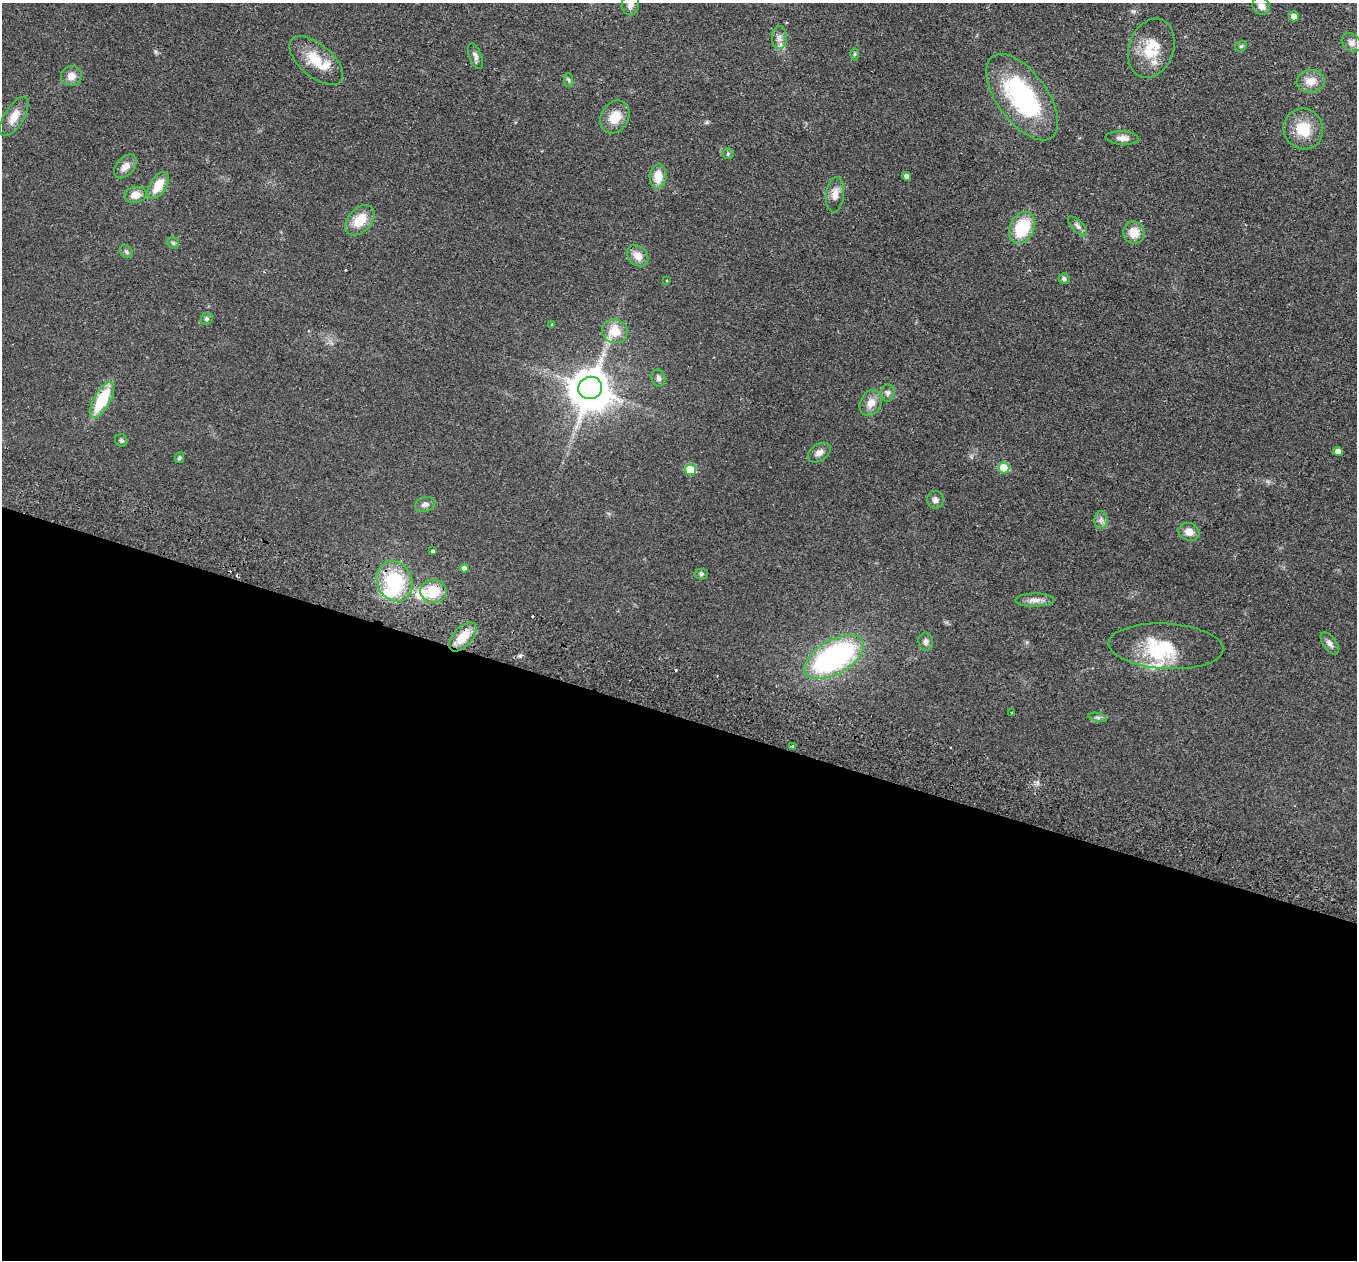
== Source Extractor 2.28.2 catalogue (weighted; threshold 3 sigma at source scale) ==
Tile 14 of 4 x 4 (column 2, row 4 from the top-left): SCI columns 1378-2732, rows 320-1577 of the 5464 x 5543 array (HDU 1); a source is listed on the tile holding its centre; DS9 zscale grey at full resolution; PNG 1359 x 1262 px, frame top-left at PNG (2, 3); each listed source drawn as its Kron ellipse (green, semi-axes under 4 px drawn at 4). Shown black and unused: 43% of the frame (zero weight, under 2 of 3 exposures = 3% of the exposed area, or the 3 px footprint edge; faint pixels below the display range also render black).
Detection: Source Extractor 2.28.2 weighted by HDU 2 'WHT'; one run over the whole footprint, this tile lists its part. Background 0.114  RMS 0.011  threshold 0.0476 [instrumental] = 3 sigma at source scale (4.5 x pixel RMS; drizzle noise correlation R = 1.50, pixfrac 1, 0.05/0.05 arcsec/px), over >= 5 px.
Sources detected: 76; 3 inside a brighter object's white glare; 4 cosmic-ray / hot-pixel residue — neither listed nor drawn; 3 inside a brighter listed object's ellipse — not listed separately; the other 66 listed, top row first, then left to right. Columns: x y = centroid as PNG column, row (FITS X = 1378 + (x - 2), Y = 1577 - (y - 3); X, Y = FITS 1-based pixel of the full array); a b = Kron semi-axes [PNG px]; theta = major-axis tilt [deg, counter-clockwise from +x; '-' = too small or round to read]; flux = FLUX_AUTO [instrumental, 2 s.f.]
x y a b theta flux
630 5 10 8 81 5.2
1261 6 9 8 - 7.1
1294 16 5 5 - 6.8
779 37 11 7 88 5.4
1351 43 10 8 -40 5.5
1241 46 6 5 - 1.6
1151 48 30 22 70 34
855 54 6 4 89 1.5
475 56 13 6 -69 3.8
316 61 32 16 -40 26
71 76 10 10 - 8.5
569 80 7 4 -87 1.9
1311 81 14 11 9 12
1022 97 50 25 -54 120
14 116 22 9 59 14
615 117 17 13 58 18
1303 129 21 19 -61 29
1122 138 17 6 -4 6.3
728 154 5 5 - 1.6
125 166 14 8 49 7.8
907 176 5 4 - 3.8
658 177 12 8 85 16
158 186 15 8 58 20
136 195 11 8 11 9.7
835 195 18 9 83 9.6
360 220 17 11 47 20
1078 226 12 5 -45 3.7
1022 228 17 12 63 45
1134 233 11 10 - 14
173 243 6 5 - 1.8
126 252 7 6 - 2.2
638 256 12 9 -45 9.9
1064 279 5 5 - 2.1
667 280 3 3 - 1.6
207 319 6 5 - 1.7
552 325 3 3 - 4.4
615 331 13 12 - 18
658 378 8 7 - 3.6
590 388 12 11 - 2500
888 393 8 7 - 3.2
102 400 20 8 61 48
871 403 14 10 60 11
121 440 7 6 - 2
1338 451 4 4 - 8.2
819 452 12 8 34 5.5
179 458 5 4 - 1.8
1004 468 5 5 - 38
691 470 5 5 - 42
935 500 9 8 - 4.3
425 504 10 7 16 4.6
1101 520 9 6 89 4
1189 532 11 8 -17 8.3
433 551 3 3 - 2.1
464 568 4 4 - 4.1
701 574 6 5 - 1.8
394 581 20 17 -66 62
433 591 13 11 2 26
1035 600 20 6 1 6.7
463 637 17 9 49 20
926 642 9 7 -81 3.9
1330 643 13 6 -54 4.4
1166 646 57 22 -3 53
834 657 33 17 30 200
1012 713 3 2 - 0.74
1098 717 9 4 -13 2.3
792 746 4 3 - 2
Overlapping masked pixels (flux is a lower limit): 1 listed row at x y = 463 637
Isophote crosses this tile's border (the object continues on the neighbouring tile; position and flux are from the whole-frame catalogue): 1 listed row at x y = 630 5